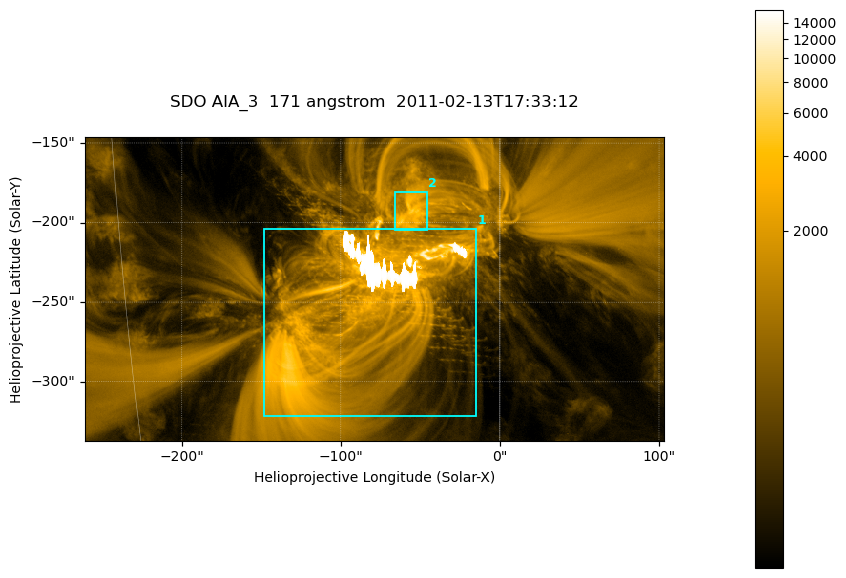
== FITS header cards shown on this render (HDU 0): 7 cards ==
TELESCOP= 'SDO     '           /
INSTRUME= 'AIA_3   '           /
WAVELNTH=                  171 /
WAVEUNIT= 'angstrom'           /
DATE-OBS= '2011-02-13T17:33:12.34' /
CTYPE1  = 'HPLN-TAN'           /
CTYPE2  = 'HPLT-TAN'           /

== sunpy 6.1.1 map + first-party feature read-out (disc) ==
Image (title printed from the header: SDO AIA_3  171 angstrom  2011-02-13T17:33:12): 607 x 318 px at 0.599 arcsec/px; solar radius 972 arcsec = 1622 px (partial field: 2.3% of the solar disc is inside the frame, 100% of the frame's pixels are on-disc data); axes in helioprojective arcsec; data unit not stated in the header (colour bar unlabelled)
Pointing: header CRPIX1/2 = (2056.06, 2043.72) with CRVAL1/2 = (0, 0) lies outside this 607 x 318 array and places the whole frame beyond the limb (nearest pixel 1.39 R_sun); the SolarSoft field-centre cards XCEN/YCEN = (-78.63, -241.7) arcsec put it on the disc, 1316 arcsec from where CRPIX/CRVAL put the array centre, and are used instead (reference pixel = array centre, CRVAL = XCEN/YCEN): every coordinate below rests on XCEN/YCEN
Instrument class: DISC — disc imager (sunpy class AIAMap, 171 A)
Bright regions (active regions / flare kernels): reference = the on-disc median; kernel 5 px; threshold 5 sigma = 1893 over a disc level ~372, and >= 1.15x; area >= 193 px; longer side >= 4 px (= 2.4 arcsec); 2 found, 2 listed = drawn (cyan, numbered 1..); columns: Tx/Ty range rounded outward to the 2 arcsec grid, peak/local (2 s.f.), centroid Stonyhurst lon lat
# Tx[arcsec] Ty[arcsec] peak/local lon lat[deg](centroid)
1 -150..-14 -322..-204 44 -6 -22
2 -66..-46 -206..-180 13 -3 -18